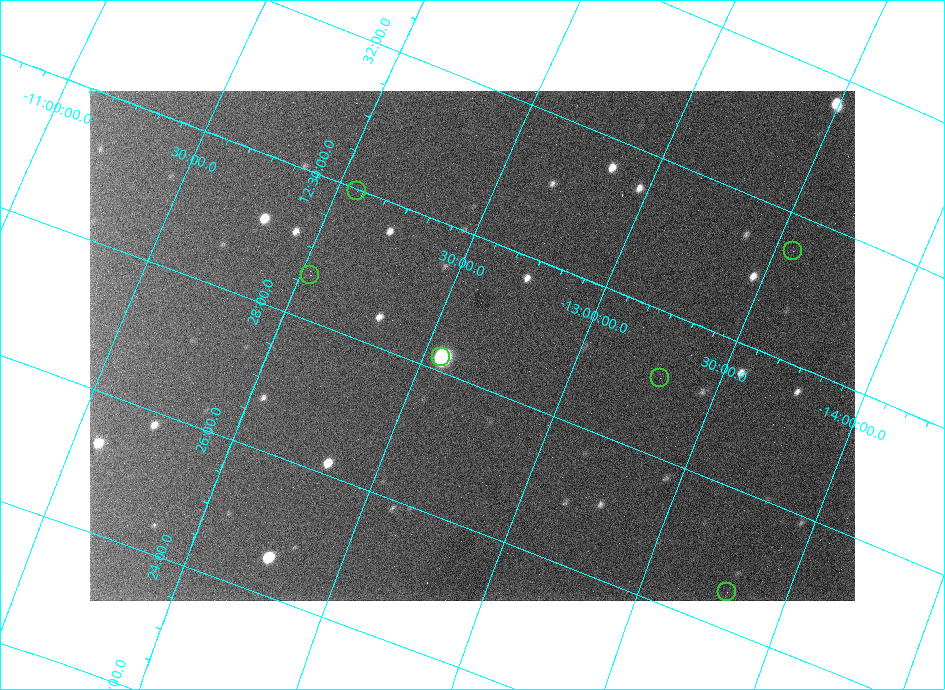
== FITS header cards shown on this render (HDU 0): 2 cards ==
NAXIS1  =                  765 /
NAXIS2  =                  510 /

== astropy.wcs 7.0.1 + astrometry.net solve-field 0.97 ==
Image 765 x 510 px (HDU 0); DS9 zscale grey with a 90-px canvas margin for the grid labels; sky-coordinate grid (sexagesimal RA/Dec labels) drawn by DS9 from the SOLVED WCS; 6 Tycho-2 reference stars matched to detected sources circled (green)
Header WCS: none
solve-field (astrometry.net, Tycho-2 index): SOLVED blind (the file carries no WCS)
Solved WCS: RA---TAN-SIP/DEC--TAN-SIP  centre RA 12:28:31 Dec -12:39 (187.13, -12.65 deg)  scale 12.5 x 12.7 arcsec/px (non-square pixels)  FOV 159.4' x 108.3'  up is +68 deg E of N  parity flipped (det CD > 0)
(file carries no celestial WCS; the grid is the blind solution)
Tycho-2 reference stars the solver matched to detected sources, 6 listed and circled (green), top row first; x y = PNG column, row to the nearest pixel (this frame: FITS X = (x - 90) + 1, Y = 510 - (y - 91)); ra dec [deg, ICRS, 3 dp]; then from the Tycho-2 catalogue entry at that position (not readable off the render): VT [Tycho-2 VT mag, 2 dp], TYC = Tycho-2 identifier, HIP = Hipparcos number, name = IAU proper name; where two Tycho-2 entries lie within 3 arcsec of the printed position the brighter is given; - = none
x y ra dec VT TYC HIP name
357 191 187.493 -12.065 9.24 5530-1303-1 60981 -
793 251 187.875 -13.564 8.90 5533-872-1 61113 -
310 275 187.156 -12.032 9.62 5530-568-1 60878 -
441 357 187.050 -12.562 10.07 5533-186-1 - -
660 378 187.272 -13.301 8.55 5533-240-1 60917 -
727 592 186.633 -13.795 8.37 5533-1585-1 60711 -